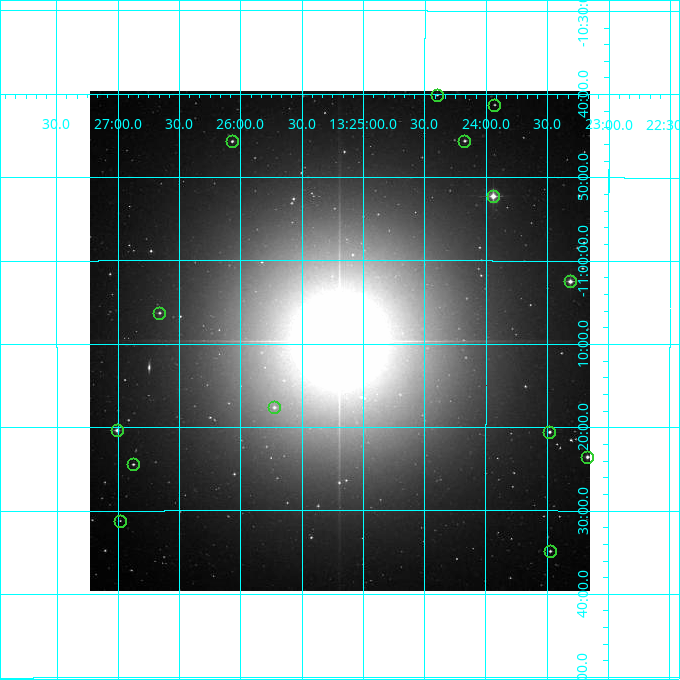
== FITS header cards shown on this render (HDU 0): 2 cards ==
NAXIS1  =                  500
NAXIS2  =                  500

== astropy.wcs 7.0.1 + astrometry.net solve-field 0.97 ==
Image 500 x 500 px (HDU 0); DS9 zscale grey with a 90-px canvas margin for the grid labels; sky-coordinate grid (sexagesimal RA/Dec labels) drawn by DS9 from the SOLVED WCS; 14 Tycho-2 reference stars matched to detected sources circled (green)
Header WCS: none
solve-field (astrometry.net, Tycho-2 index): SOLVED blind (the file carries no WCS)
Solved WCS: RA---TAN-SIP/DEC--TAN-SIP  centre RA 13:25:11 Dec -11:10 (201.30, -11.16 deg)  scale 7.2 arcsec/px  FOV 60.0' x 60.0'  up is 0 deg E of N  parity normal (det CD < 0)
(file carries no celestial WCS; the grid is the blind solution)
Tycho-2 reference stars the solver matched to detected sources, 14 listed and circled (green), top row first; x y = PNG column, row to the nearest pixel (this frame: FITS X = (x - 90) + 1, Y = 500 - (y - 91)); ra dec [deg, ICRS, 3 dp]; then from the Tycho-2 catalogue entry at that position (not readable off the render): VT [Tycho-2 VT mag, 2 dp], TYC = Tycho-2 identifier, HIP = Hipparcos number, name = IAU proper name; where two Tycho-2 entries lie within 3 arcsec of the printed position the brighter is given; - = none
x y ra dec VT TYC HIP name
437 95 201.099 -10.669 11.79 5547-43-1 - -
494 105 200.983 -10.688 12.10 5547-1061-1 - -
232 141 201.517 -10.762 10.87 5547-524-1 - -
464 141 201.043 -10.760 10.48 5547-576-1 - -
493 196 200.985 -10.871 7.82 5547-592-1 - -
570 281 200.828 -11.041 8.93 5547-612-1 - -
159 313 201.665 -11.104 10.89 5547-462-1 - -
274 407 201.431 -11.294 11.00 5547-1507-1 - -
117 430 201.752 -11.339 9.24 5548-967-1 - -
549 432 200.870 -11.343 10.68 5547-884-1 - -
587 457 200.792 -11.392 9.77 5547-170-1 - -
133 464 201.719 -11.407 11.70 5548-864-1 - -
120 521 201.746 -11.520 12.10 5548-1105-1 - -
550 551 200.868 -11.581 10.87 5547-258-1 - -